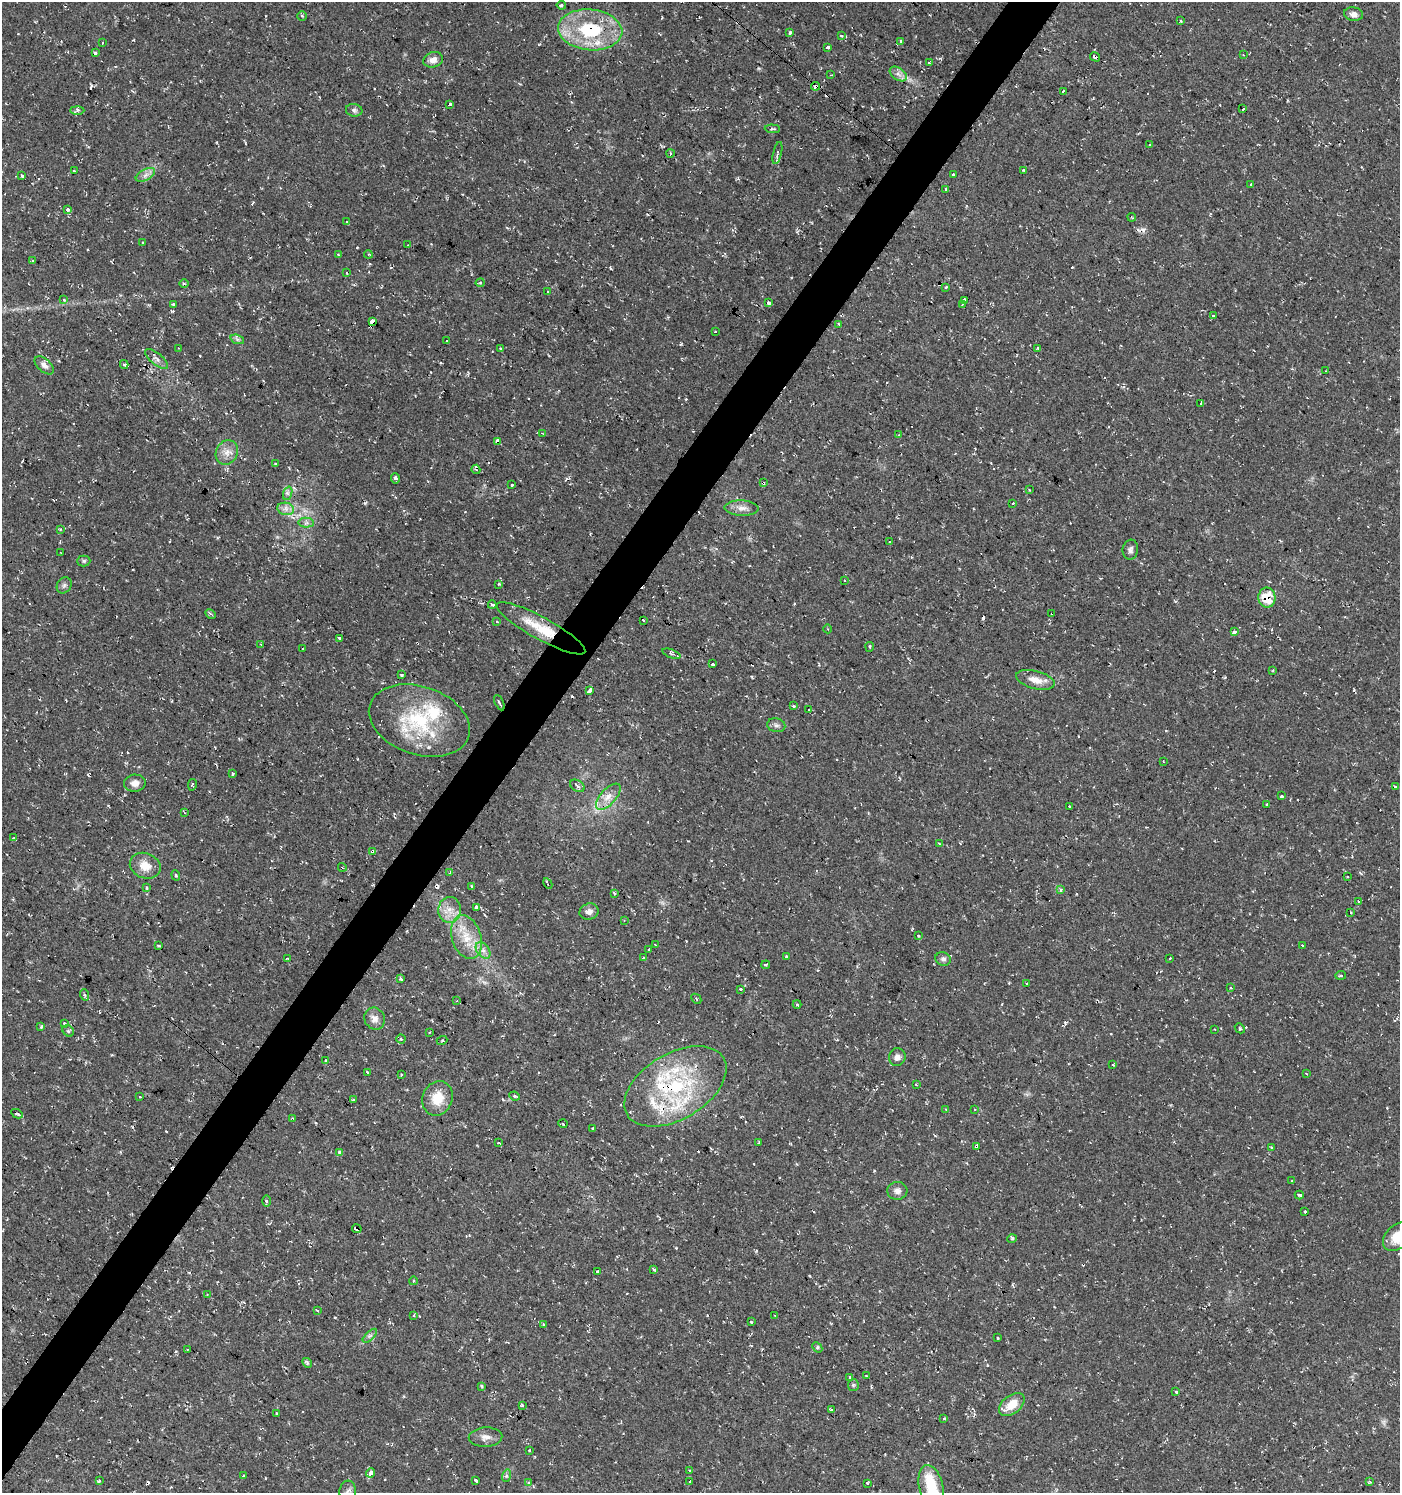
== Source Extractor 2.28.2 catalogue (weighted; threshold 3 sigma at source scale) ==
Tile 7 of 4 x 4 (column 3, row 2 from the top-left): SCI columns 3037-4434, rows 2985-4475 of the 6010 x 5973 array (HDU 1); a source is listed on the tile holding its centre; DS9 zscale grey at full resolution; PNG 1402 x 1495 px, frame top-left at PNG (2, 2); each listed source drawn as its Kron ellipse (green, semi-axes under 4 px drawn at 4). Shown black and unused: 4% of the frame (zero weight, under 2 of 3 exposures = <1% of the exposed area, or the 3 px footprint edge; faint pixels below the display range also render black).
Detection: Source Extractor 2.28.2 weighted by HDU 2 'WHT'; one run over the whole footprint, this tile lists its part. Background 0.0375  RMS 0.004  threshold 0.018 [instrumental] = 3 sigma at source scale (4.5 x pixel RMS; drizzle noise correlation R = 1.50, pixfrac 1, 0.0396/0.0396 arcsec/px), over >= 5 px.
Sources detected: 300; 46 cosmic-ray / hot-pixel residue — neither listed nor drawn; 11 inside a brighter listed object's ellipse — not listed separately; the other 243 listed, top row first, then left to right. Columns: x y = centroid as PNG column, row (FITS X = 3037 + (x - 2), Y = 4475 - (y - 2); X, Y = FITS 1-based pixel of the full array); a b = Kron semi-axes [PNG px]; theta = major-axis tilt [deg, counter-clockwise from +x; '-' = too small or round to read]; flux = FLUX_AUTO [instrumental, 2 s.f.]
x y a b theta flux
561 5 4 4 - 0.67
1354 14 9 6 -7 2.1
302 16 5 4 - 0.59
1181 21 4 3 - 0.34
590 30 32 20 -5 28
790 32 4 3 - 0.79
841 36 3 3 - 0.77
901 41 3 3 - 2
102 43 3 2 - 0.33
828 47 3 3 - 3.4
95 53 4 3 - 3
1243 55 3 3 - 0.33
1095 57 5 3 - 3.6
433 60 10 7 21 2.6
929 63 3 3 - 1.8
898 74 9 6 -35 1.8
831 75 3 2 - 0.31
816 86 4 3 - 4.9
1063 91 3 2 - 0.46
450 104 3 3 - 4.1
1243 109 3 3 - 1.6
77 110 7 4 0 0.79
354 110 8 6 -11 1.1
772 129 8 3 -4 0.53
1150 145 4 2 - 0.38
670 153 4 3 - 0.43
777 153 11 3 77 1
1023 170 3 3 - 0.37
74 171 3 3 - 0.74
953 174 3 3 - 0.94
145 175 10 5 28 1.8
22 176 4 3 - 0.64
1251 185 3 2 - 0.56
946 190 3 3 - 1.5
68 210 3 3 - 4.5
1132 217 4 3 - 0.44
347 222 3 3 - 2.1
142 242 3 2 - 0.47
408 245 3 2 - 0.23
338 254 4 3 - 0.39
368 254 4 3 - 0.66
33 260 3 3 - 1.2
347 273 3 3 - 0.45
480 283 4 4 - 0.57
184 284 4 3 - 0.41
946 287 3 3 - 0.98
548 291 3 2 - 0.58
64 300 3 3 - 1.1
964 300 4 3 - 3.9
768 303 4 3 - 2.2
173 304 3 3 - 0.79
962 304 3 3 - 0.49
1213 316 3 2 - 0.82
372 321 4 3 - 8.5
839 324 4 2 - 0.4
715 332 3 2 - 0.25
237 339 7 4 -19 0.85
447 341 4 3 - 1.5
178 348 4 2 - 0.26
1038 348 3 3 - 1.4
500 349 3 3 - 0.72
157 359 14 6 -39 1.8
124 364 4 3 - 1
44 365 11 6 -42 2
1326 371 3 2 - 0.34
1201 404 4 3 - 0.58
543 434 4 3 - 0.32
898 435 4 3 - 0.36
498 441 4 4 - 9.9
227 452 13 10 63 3.6
276 464 3 3 - 1.1
476 469 4 4 - 0.92
395 478 5 3 - 4.3
763 483 4 3 - 2.5
512 485 3 3 - 2.1
1029 490 3 3 - 0.61
288 493 7 4 71 1
1013 503 3 2 - 0.49
742 508 17 7 -2 2.9
286 509 8 6 -12 1.8
306 523 7 5 1 1.1
60 529 4 4 - 0.56
890 542 4 3 - 0.92
1130 550 10 7 81 1.5
61 552 3 2 - 0.35
84 561 6 5 - 0.7
845 580 3 3 - 1.4
499 584 3 3 - 0.82
64 585 8 7 - 1.2
1267 598 10 8 -88 9.2
492 605 4 3 - 2.5
1052 613 3 3 - 2.9
211 614 6 3 -28 0.7
643 620 3 3 - 1
497 621 3 3 - 1.7
541 628 50 11 -29 13
828 629 4 3 - 0.35
1234 632 3 3 - 11
340 638 4 3 - 1.8
261 644 3 3 - 0.33
870 647 5 3 - 0.48
302 649 3 2 - 0.39
671 654 9 4 -20 0.8
712 664 4 3 - 2.8
1273 670 3 2 - 0.31
401 675 3 3 - 1.2
1035 680 20 9 -15 4.2
590 690 4 3 - 34
499 703 8 2 -63 0.65
793 706 3 2 - 0.52
809 710 3 3 - 0.55
419 721 52 34 -18 36
776 725 9 7 -12 1.3
1163 762 3 2 - 0.54
233 773 3 3 - 2.6
135 783 11 8 6 2.6
192 785 6 4 79 0.55
577 786 8 5 -32 1.6
1395 787 3 3 - 1.5
1282 796 3 3 - 0.87
608 797 16 7 48 3.8
1267 804 3 3 - 1.2
1070 807 3 3 - 1.4
184 813 4 3 - 0.43
14 838 4 4 - 0.43
939 843 3 2 - 0.32
372 851 4 3 - 1
145 866 16 12 -21 5.8
342 867 4 3 - 0.37
450 873 4 3 - 0.46
176 875 5 4 - 0.49
1347 877 3 2 - 0.62
548 884 5 3 - 0.87
471 886 3 3 - 0.73
147 887 3 3 - 1.1
1060 890 4 4 - 1.6
614 893 3 3 - 0.86
1359 901 4 3 - 0.82
476 907 3 3 - 4.5
450 910 13 11 87 4.7
589 912 10 8 20 2.1
1351 913 2 2 - 0.45
624 920 3 3 - 0.28
918 936 3 3 - 0.89
466 937 22 14 -72 10
655 945 3 2 - 0.41
1302 945 2 2 - 0.32
159 946 3 2 - 0.34
649 949 3 3 - 1.2
483 950 9 6 -53 1.9
786 956 3 3 - 0.5
644 957 3 3 - 0.58
1170 958 3 2 - 0.69
287 959 4 2 - 0.31
943 959 8 6 -23 1.2
766 965 4 3 - 0.58
1341 975 5 3 - 0.53
400 979 4 3 - 0.78
1027 983 3 2 - 0.34
1231 987 3 2 - 0.49
740 989 3 2 - 0.76
85 995 6 3 -69 0.51
696 999 6 2 -44 0.4
457 1001 4 3 - 0.45
797 1004 4 4 - 0.45
375 1019 11 10 - 2.7
64 1023 3 3 - 0.95
41 1027 3 3 - 1.5
1240 1028 5 4 - 0.66
1215 1029 2 2 - 0.28
68 1031 6 5 - 0.62
429 1032 3 2 - 0.44
401 1039 4 4 - 0.6
442 1040 5 3 - 0.5
897 1057 9 8 - 2
325 1060 3 3 - 1.2
1113 1065 3 3 - 1
367 1072 3 3 - 0.92
1306 1074 3 2 - 0.45
401 1075 3 3 - 0.52
916 1085 3 2 - 0.45
675 1086 56 33 31 45
514 1096 5 3 - 0.71
140 1097 3 3 - 0.51
437 1098 17 15 70 8.1
353 1100 3 3 - 0.57
946 1109 4 3 - 0.42
975 1109 3 3 - 0.73
17 1114 6 3 -27 1.7
293 1118 3 3 - 0.43
563 1124 5 3 - 0.61
593 1129 4 3 - 1.8
498 1143 3 3 - 2.4
759 1143 4 3 - 1.2
976 1146 4 3 - 3.7
1272 1148 3 3 - 1
340 1152 4 3 - 1.3
1292 1181 3 2 - 0.31
897 1191 10 9 - 2.1
1299 1195 4 3 - 0.7
267 1201 5 3 - 0.61
1304 1212 3 3 - 1.5
357 1229 5 3 - 4.4
1398 1236 17 11 39 8.8
1012 1239 5 3 - 0.44
654 1270 4 3 - 1.5
597 1272 3 3 - 0.95
413 1281 4 3 - 0.3
207 1294 3 2 - 0.34
317 1310 3 2 - 0.74
414 1315 4 3 - 0.75
775 1315 3 2 - 0.49
751 1322 3 3 - 1.9
544 1325 3 3 - 1.3
370 1336 9 3 44 0.85
997 1338 3 3 - 1.8
817 1347 6 4 -48 0.6
187 1349 3 2 - 0.29
307 1363 5 4 - 0.63
866 1376 3 3 - 1
850 1377 3 3 - 1.9
853 1385 6 5 - 0.65
482 1386 3 3 - 0.48
1176 1392 3 3 - 0.93
1012 1404 15 9 39 6
522 1405 3 3 - 1.3
831 1409 4 2 - 0.45
276 1413 4 2 - 0.35
944 1418 3 3 - 4.1
486 1437 17 9 3 2.8
529 1451 3 3 - 2.2
690 1471 3 3 - 1.4
371 1473 5 3 - 3.7
243 1476 3 3 - 1.3
506 1476 6 4 72 0.69
476 1480 3 3 - 2.6
99 1481 3 3 - 1.7
690 1481 3 3 - 2.6
1370 1482 4 3 - 0.66
528 1483 3 3 - 1.7
867 1483 3 3 - 0.91
931 1486 22 12 -77 10
348 1492 11 8 84 1.7
Overlapping masked pixels (flux is a lower limit): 14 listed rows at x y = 590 30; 1095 57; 816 86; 498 441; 763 483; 1267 598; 1052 613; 541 628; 499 703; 372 851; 675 1086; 17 1114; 976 1146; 357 1229
Isophote crosses this tile's border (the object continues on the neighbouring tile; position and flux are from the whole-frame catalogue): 2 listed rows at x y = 1398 1236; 348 1492
Unlisted compact peaks at least as high as the median listed source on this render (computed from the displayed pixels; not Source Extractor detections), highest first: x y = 1065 1023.